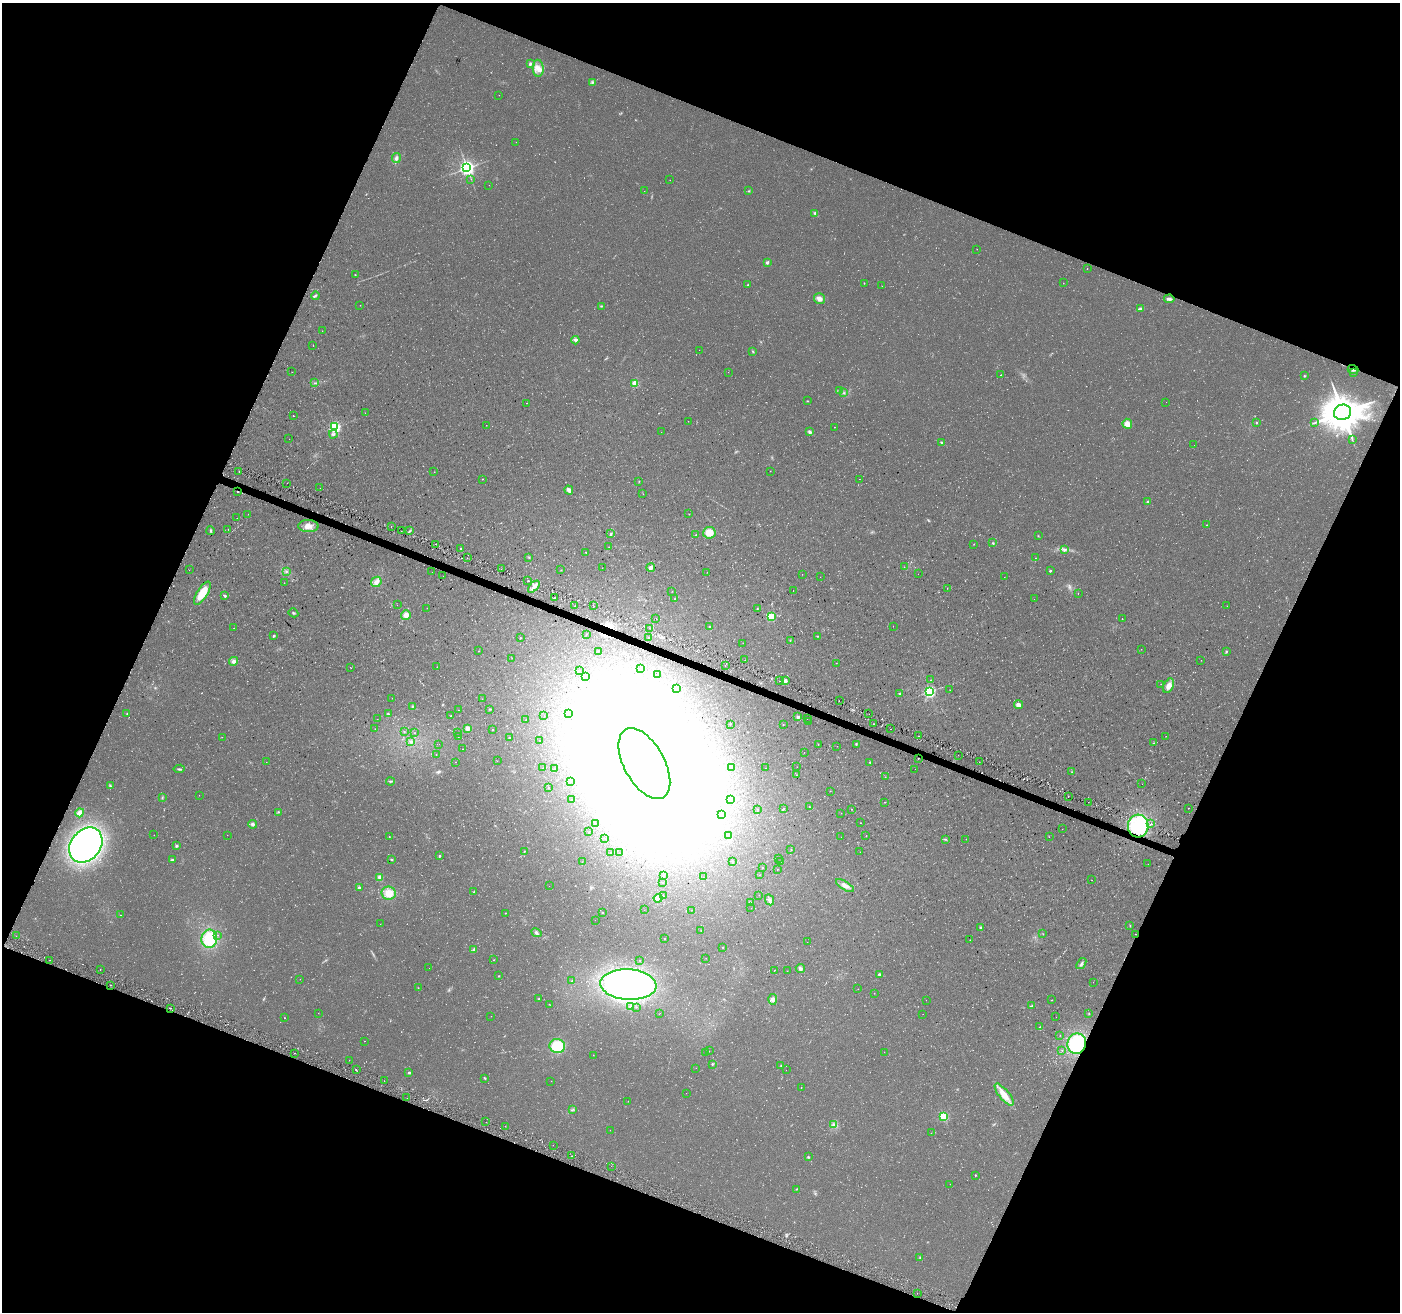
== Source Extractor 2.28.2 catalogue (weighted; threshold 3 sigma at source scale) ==
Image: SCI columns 18-5609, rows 283-5522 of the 5635 x 5788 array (HDU 1 of 3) = the unmasked area's bounding box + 8 px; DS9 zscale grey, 4 x 4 block average (1 PNG px = mean of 4 x 4 image px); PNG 1402 x 1314 px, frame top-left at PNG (2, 3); each listed source drawn as its Kron ellipse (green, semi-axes under 4 px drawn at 4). Shown black and unused: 43% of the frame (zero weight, under 2 of 3 exposures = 3% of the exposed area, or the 3 px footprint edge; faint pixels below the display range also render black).
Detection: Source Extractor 2.28.2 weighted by HDU 2 'WHT'. Background 0.0483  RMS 0.0062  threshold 0.0278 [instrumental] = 3 sigma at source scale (4.5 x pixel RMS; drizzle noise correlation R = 1.50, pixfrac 1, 0.0396/0.0396 arcsec/px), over >= 5 px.
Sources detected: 498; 25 too faint to see at this stretch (4 x 4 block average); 42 inside a brighter object's white glare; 20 cosmic-ray / hot-pixel residue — neither listed nor drawn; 4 coinciding with a brighter row at this scale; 1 inside a brighter listed object's ellipse — not listed separately; the other 406 listed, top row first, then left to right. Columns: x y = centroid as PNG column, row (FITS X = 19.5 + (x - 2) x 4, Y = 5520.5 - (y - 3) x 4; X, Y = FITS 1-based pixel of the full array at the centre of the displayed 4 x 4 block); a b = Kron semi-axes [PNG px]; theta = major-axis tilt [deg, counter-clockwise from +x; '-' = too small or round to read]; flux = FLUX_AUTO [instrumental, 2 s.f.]
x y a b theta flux
530 64 4 2 - 7.4
538 68 8 5 -88 31
592 82 3 2 - 5.4
499 95 2 2 - 1.7
516 142 2 2 - 1.1
396 158 5 4 - 12
467 168 3 3 - 1500
471 179 2 2 - 0.78
670 180 2 2 - 0.94
489 185 2 2 - 1
644 191 2 2 - 1
749 191 3 2 - 2.8
815 213 4 3 - 6.8
977 249 2 2 - 0.96
767 262 2 2 - 24
1087 269 2 2 - 1.1
355 275 2 2 - 1.9
864 283 2 2 - 1.9
1063 283 2 2 - 1
748 285 2 2 - 1.9
882 286 2 2 - 0.79
315 296 4 2 - 5.1
820 299 5 5 - 20
1169 299 5 3 - 12
360 305 2 2 - 1.4
601 306 3 2 - 2.8
1140 309 4 2 - 15
322 331 2 2 - 0.56
575 340 4 3 - 9
313 345 2 2 - 1
699 350 2 2 - 0.54
753 351 3 2 - 3.3
1353 370 5 3 - 11
292 372 2 2 - 0.77
728 372 2 2 - 0.6
1353 373 3 2 - 4.2
1001 375 2 2 - 1.2
1304 376 2 2 - 3.9
315 383 2 2 - 1.9
635 383 2 2 - 160
839 390 2 2 - 0.76
844 393 2 2 - 3.2
808 401 2 2 - 2
1166 402 2 2 - 0.66
527 403 2 2 - 0.85
1342 412 8 7 - 8900
365 413 2 2 - 0.78
293 416 2 2 - 1.3
688 421 2 2 - 0.81
1315 422 2 2 - 2.5
1256 423 2 2 - 11
1127 424 5 4 - 29
486 425 2 2 - 1
335 427 2 2 - 670
834 427 2 2 - 0.96
661 432 2 2 - 0.42
810 432 3 3 - 10
333 434 4 3 - 6.9
289 439 2 2 - 0.41
1352 439 2 2 - 2.2
942 443 3 2 - 2.7
1194 445 2 2 - 1.1
770 471 2 2 - 1
239 472 2 2 - 0.89
434 472 2 2 - 1.3
482 479 2 2 - 2.1
859 479 2 2 - 1.3
639 481 2 2 - 1.1
287 483 2 2 - 0.98
320 488 2 2 - 0.94
569 490 4 3 - 18
238 492 2 2 - 4.2
643 494 2 2 - 0.6
1147 502 2 2 - 21
248 514 2 2 - 0.6
689 514 2 2 - 1.4
237 518 2 2 - 0.65
1206 525 2 2 - 1.1
308 526 10 6 -1 31
391 526 2 2 - 0.92
228 529 2 2 - 1.2
210 531 4 2 - 5.4
401 531 2 2 - 0.98
410 531 3 2 - 3.2
709 533 6 6 - 51
611 534 4 2 - 4.6
696 535 2 2 - 1.5
1038 536 2 2 - 2.1
993 543 2 2 - 3.5
436 544 2 2 - 6.5
974 544 2 2 - 1.4
609 547 2 2 - 0.74
461 549 2 2 - 3.3
1065 550 2 2 - 2.6
586 552 2 2 - 2.2
529 557 3 2 - 1.6
467 558 2 2 - 1.1
1035 558 2 2 - 0.97
651 567 4 3 - 14
904 567 2 2 - 0.71
602 568 2 2 - 0.85
501 569 2 2 - 3.6
189 570 2 2 - 0.55
561 570 2 2 - 2.1
1050 571 2 2 - 10
286 572 3 2 - 3.7
432 572 2 2 - 0.36
707 572 2 2 - 0.65
802 574 2 2 - 0.72
918 574 2 2 - 0.58
443 576 2 2 - 0.68
820 577 2 2 - 0.53
1004 577 2 2 - 0.7
528 580 2 2 - 1.4
376 582 5 5 - 21
284 583 2 2 - 1.1
534 587 7 3 45 18
947 588 2 2 - 0.75
793 590 2 2 - 8.9
672 591 2 2 - 1.1
202 593 13 5 58 84
1078 593 2 2 - 0.78
225 596 2 2 - 10
554 598 3 2 - 3.6
675 599 2 2 - 1.7
1034 599 2 2 - 0.59
397 605 2 2 - 0.48
575 606 2 2 - 0.55
594 606 2 2 - 2
1227 606 2 2 - 0.82
427 608 2 2 - 0.74
757 609 3 2 - 2.2
293 613 5 2 - 4.7
406 615 5 4 - 24
771 616 2 2 - 270
656 618 2 2 - 1.7
1122 619 2 2 - 1
893 626 2 2 - 0.64
709 627 2 2 - 3.8
234 628 2 2 - 0.77
649 628 2 2 - 75
586 634 2 2 - 2
274 636 2 2 - 5.9
817 636 3 2 - 1.8
520 638 2 2 - 1.8
648 638 2 2 - 1.8
790 640 2 2 - 1.7
743 643 2 2 - 0.62
1141 649 2 2 - 0.89
479 651 2 2 - 1.6
599 651 2 2 - 2
1226 652 3 2 - 4.5
512 658 2 2 - 0.91
745 660 2 2 - 0.67
1201 660 2 2 - 1.1
234 661 4 4 - 14
836 663 2 2 - 0.62
725 665 2 2 - 0.75
350 667 2 2 - 0.87
437 667 2 2 - 1.3
640 669 2 2 - 0.62
579 671 2 2 - 1.2
657 674 2 2 - 1.3
586 676 2 2 - 0.78
931 680 2 2 - 1.7
779 681 2 2 - 1.7
785 681 2 2 - 68
1161 684 2 2 - 0.68
1169 686 8 4 65 30
676 688 2 2 - 1.6
950 690 2 2 - 0.66
929 692 2 2 - 790
900 694 2 2 - 20
392 698 2 2 - 0.84
482 699 2 2 - 0.61
839 701 2 2 - 0.99
1018 705 4 3 - 20
413 706 3 2 - 2.9
490 709 3 2 - 2.6
459 710 2 2 - 0.49
569 713 2 2 - 0.85
127 714 2 2 - 1.9
388 714 3 2 - 4
869 714 2 2 - 2.9
544 715 2 2 - 0.44
451 716 2 2 - 3.1
798 717 2 2 - 38
377 719 2 2 - 1
526 719 2 2 - 0.94
807 719 2 2 - 0.96
808 722 2 2 - 1
730 724 2 2 - 3.7
874 724 2 2 - 1.6
783 725 2 2 - 2.4
467 728 3 3 - 15
375 729 2 2 - 0.61
891 729 2 2 - 1.1
492 730 2 2 - 2.8
404 732 2 2 - 1.8
458 732 2 2 - 6.4
415 733 2 2 - 0.84
918 736 2 2 - 1.2
1166 736 2 2 - 0.9
222 737 2 2 - 0.81
458 737 2 2 - 1
509 738 2 2 - 4.6
411 741 2 2 - 6.9
540 741 2 2 - 1.1
1154 743 4 2 - 3.3
439 744 2 2 - 0.41
818 744 2 2 - 0.99
856 744 2 2 - 2.2
837 746 2 2 - 1.2
463 749 2 2 - 0.68
804 752 2 2 - 0.73
436 754 2 2 - 1.2
958 755 2 2 - 0.81
918 758 2 2 - 2.8
497 761 2 2 - 0.55
266 762 2 2 - 0.58
455 762 2 2 - 0.83
870 762 2 2 - 5
979 762 2 2 - 0.97
644 764 39 20 -61 19000
797 767 2 2 - 0.57
542 768 2 2 - 0.85
732 768 2 2 - 20
766 768 2 2 - 0.77
179 769 5 2 - 5.3
554 769 2 2 - 4.2
915 769 2 2 - 0.48
1072 772 3 2 - 2.5
796 775 2 2 - 0.75
885 777 2 2 - 0.86
390 781 4 2 - 5
570 781 2 2 - 0.82
1142 784 2 2 - 0.53
110 786 3 3 - 4.7
549 788 2 2 - 2
830 791 2 2 - 1.2
199 795 2 2 - 0.72
1068 796 2 2 - 4.1
162 798 3 2 - 2.9
572 799 2 2 - 1.4
731 799 2 2 - 2.3
885 802 2 2 - 1.5
1088 802 2 2 - 0.82
809 807 2 2 - 2.3
1188 808 2 2 - 1.1
758 809 2 2 - 0.72
784 809 2 2 - 2.2
852 809 2 2 - 1.5
278 812 2 2 - 2.4
80 813 4 4 - 23
841 813 2 2 - 0.67
722 815 2 2 - 14
860 823 2 2 - 0.99
1151 823 3 2 - 3.4
252 824 4 3 - 9.6
595 824 2 2 - 0.72
1138 826 11 10 - 310
1062 829 2 2 - 0.62
589 832 2 2 - 1.4
154 835 2 2 - 4
227 835 2 2 - 0.57
729 835 2 2 - 1
866 836 2 2 - 1.9
389 837 2 2 - 2
841 837 2 2 - 0.59
1049 837 2 2 - 0.52
605 838 2 2 - 0.47
945 839 3 2 - 2.8
966 839 2 2 - 0.72
86 845 19 15 50 910
177 846 4 3 - 4.8
791 849 2 2 - 1.3
524 851 2 2 - 1.7
611 852 2 2 - 1.2
860 852 2 2 - 0.58
620 853 2 2 - 0.87
439 856 2 2 - 6.5
779 858 2 2 - 0.53
392 859 3 2 - 3.4
172 860 4 2 - 6.1
732 861 2 2 - 2.7
781 861 2 2 - 1.2
582 862 2 2 - 0.99
1148 864 2 2 - 0.55
762 868 2 2 - 1.8
777 870 2 2 - 0.98
663 875 2 2 - 1.5
759 875 2 2 - 0.8
380 877 4 3 - 16
703 877 2 2 - 0.47
1092 880 2 2 - 0.86
663 882 2 2 - 1
549 886 2 2 - 0.83
845 886 10 4 -32 20
359 888 3 3 - 7.9
474 892 4 2 - 3.3
389 893 7 6 - 48
759 895 2 2 - 0.96
664 896 2 2 - 1.2
658 898 4 3 - 30
769 900 6 2 -65 8.2
750 902 2 2 - 7.1
751 908 2 2 - 0.82
644 910 2 2 - 0.48
691 910 2 2 - 1.8
505 913 2 2 - 1.8
602 913 2 2 - 3.3
120 915 2 2 - 0.73
595 920 2 2 - 0.4
380 924 2 2 - 0.64
1130 926 2 2 - 1.9
981 927 3 3 - 7.5
701 930 2 2 - 2.1
536 933 5 3 - 6.9
1043 934 2 2 - 1.6
1135 934 2 2 - 7.3
217 935 2 2 - 2
16 936 2 2 - 0.89
209 939 9 8 - 170
664 939 2 2 - 2
970 940 2 2 - 0.84
807 942 2 2 - 0.59
723 947 2 2 - 1.9
474 949 4 2 - 6.4
706 958 2 2 - 0.61
49 960 2 2 - 0.83
494 960 2 2 - 2.1
640 960 2 2 - 1.2
1081 963 6 2 53 8.8
429 968 2 2 - 0.89
800 968 5 4 - 9.6
100 969 2 2 - 1.4
774 970 2 2 - 1.4
787 971 2 2 - 0.84
879 974 2 2 - 9.8
499 976 2 2 - 3.8
300 979 2 2 - 0.68
572 981 2 2 - 4
1093 982 2 2 - 0.56
111 985 2 2 - 1.6
628 985 28 15 -4 990
418 988 2 2 - 1
858 989 2 2 - 0.65
874 993 2 2 - 0.81
539 999 2 2 - 3.1
773 999 5 4 - 16
926 1000 2 2 - 0.59
1052 1000 2 2 - 1.3
549 1004 2 2 - 1.2
1032 1006 4 2 - 4.2
631 1007 4 2 - 5.1
636 1007 2 2 - 1
170 1008 2 2 - 20
318 1013 2 2 - 0.6
1089 1013 2 2 - 1.5
659 1014 2 2 - 0.64
923 1014 2 2 - 0.51
491 1016 2 2 - 1
1056 1017 2 2 - 0.5
284 1018 2 2 - 1.6
1040 1027 2 2 - 1.7
1060 1035 2 2 - 1
364 1041 2 2 - 2.7
1077 1044 10 9 - 270
557 1046 8 7 - 130
1062 1050 2 2 - 1.5
709 1051 2 2 - 0.5
884 1052 2 2 - 0.5
294 1053 2 2 - 1.1
706 1053 2 2 - 0.59
593 1055 2 2 - 1
349 1060 2 2 - 0.62
712 1064 2 2 - 5.3
781 1065 2 2 - 2.9
696 1068 2 2 - 0.6
356 1070 2 2 - 7.2
786 1070 2 2 - 0.42
409 1073 4 2 - 4.5
485 1078 3 2 - 3.4
384 1081 2 2 - 1.2
551 1081 2 2 - 0.79
801 1088 2 2 - 4.5
686 1093 2 2 - 0.47
1004 1095 13 5 -50 54
407 1098 2 2 - 1.1
628 1101 2 2 - 0.89
573 1110 2 2 - 2.3
943 1116 2 2 - 230
486 1122 2 2 - 3.4
834 1125 3 3 - 7.6
505 1126 2 2 - 0.86
610 1130 2 2 - 0.52
931 1133 2 2 - 1.1
553 1145 2 2 - 1.5
571 1156 2 2 - 1.6
808 1157 3 2 - 3.8
611 1166 2 2 - 0.98
975 1175 2 2 - 3.7
950 1184 2 2 - 0.69
796 1189 2 2 - 1.6
920 1258 2 2 - 2
917 1293 2 2 - 2.6
Overlapping masked pixels (flux is a lower limit): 5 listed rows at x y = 1353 370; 238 492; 1138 826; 1135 934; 1077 1044
Diffuse or blended objects may show on this block-average render without a row.